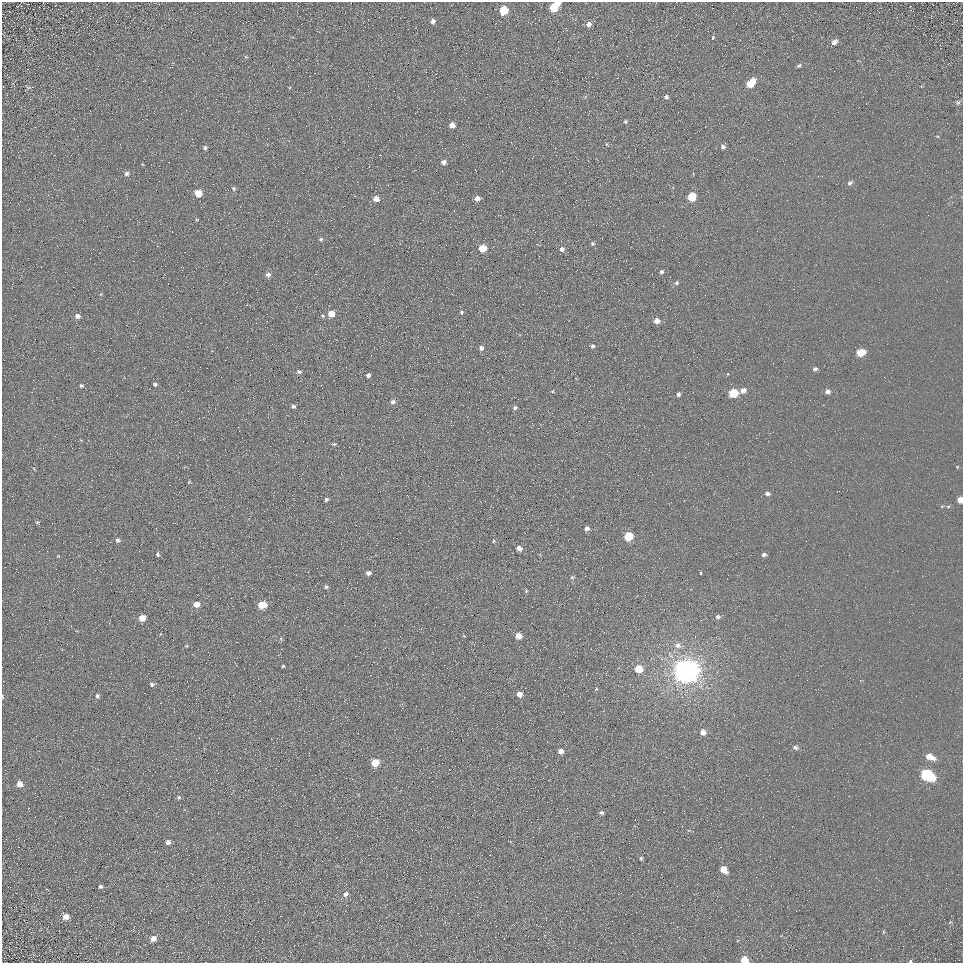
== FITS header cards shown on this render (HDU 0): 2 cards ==
NAXIS1  =                  961
NAXIS2  =                  961

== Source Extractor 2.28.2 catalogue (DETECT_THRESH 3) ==
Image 961 x 961 px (HDU 0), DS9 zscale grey, 1 PNG px = 1 image px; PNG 965 x 965 px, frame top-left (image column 1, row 961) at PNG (2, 2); no overlay
Background 5.4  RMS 7.8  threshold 23.4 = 3 sigma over >= 5 px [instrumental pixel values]
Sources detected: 110; all 110 listed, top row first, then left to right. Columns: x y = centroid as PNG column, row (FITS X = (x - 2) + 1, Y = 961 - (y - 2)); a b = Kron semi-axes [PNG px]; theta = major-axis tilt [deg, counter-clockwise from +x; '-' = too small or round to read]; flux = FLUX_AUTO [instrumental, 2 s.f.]
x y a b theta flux
554 7 9 5 47 17000
504 11 6 5 - 19000
433 21 6 5 - 1800
589 24 6 6 - 2300
713 38 5 3 - 550
834 42 7 5 40 2200
799 66 6 4 51 870
751 83 8 5 50 16000
28 87 7 4 0 790
666 97 5 4 - 1200
958 102 7 6 - 1200
625 121 4 3 - 730
452 125 5 5 - 4700
606 144 5 3 - 470
723 147 7 6 - 1400
205 148 5 4 - 1100
443 162 5 4 - 2600
127 173 6 5 - 1300
850 183 7 5 32 1300
234 188 6 5 - 850
198 193 6 5 - 11000
692 197 6 5 - 17000
477 198 5 5 - 2700
376 199 5 5 - 4100
197 219 5 3 - 440
321 239 5 4 - 900
593 243 5 5 - 840
482 248 5 5 - 11000
562 249 6 6 - 1900
661 272 5 4 - 1100
268 274 6 6 - 1900
676 283 6 5 - 990
461 312 6 5 - 770
331 314 5 5 - 7100
77 316 6 5 - 2000
323 316 6 4 -37 690
657 321 6 5 - 3400
593 346 6 5 - 1100
481 348 6 6 - 1600
861 353 7 5 17 10000
815 369 6 5 - 1200
299 372 6 5 - 1100
728 374 3 3 - 1100
368 375 5 4 - 1300
155 384 4 4 - 1000
81 386 5 5 - 770
743 390 6 5 - 3200
552 391 4 4 - 490
827 392 6 5 - 2000
733 393 6 5 - 21000
678 394 5 4 - 1300
393 402 7 6 - 1800
293 406 5 4 - 1300
515 408 6 5 - 1100
334 444 6 4 1 770
957 467 5 3 - 460
34 469 4 3 - 370
189 482 4 4 - 500
767 493 6 5 - 1500
326 499 5 4 - 1000
960 500 5 4 - 5100
37 522 4 3 - 590
587 528 6 5 - 2100
628 536 6 5 - 18000
118 540 5 5 - 1400
494 541 4 4 - 560
519 548 6 5 - 2900
158 554 6 4 -88 910
764 555 5 4 - 1400
368 573 5 5 - 2200
701 573 3 3 - 3300
572 577 5 5 - 760
326 587 6 5 - 970
526 591 6 4 79 620
196 604 5 5 - 5000
262 605 6 5 - 14000
718 617 6 5 - 1500
142 618 5 5 - 7200
518 636 5 5 - 5300
281 639 5 3 - 640
678 645 10 7 -23 2800
186 646 5 3 - 530
283 666 3 3 - 590
639 669 6 5 - 11000
686 671 8 7 - 830000
152 684 5 5 - 1200
596 689 5 3 - 560
519 694 5 5 - 3600
97 696 6 5 - 1100
2 697 4 2 - 480
703 732 6 5 - 3400
795 747 7 5 -15 1400
561 751 5 4 - 4400
930 757 9 6 -24 7000
375 763 5 5 - 12000
927 775 10 6 -28 58000
20 784 6 6 - 3200
179 797 5 5 - 960
601 813 5 4 - 1100
168 842 5 5 - 2100
641 858 5 4 - 780
724 870 6 5 - 7100
101 886 6 5 - 1000
346 894 6 5 - 2000
66 916 7 7 - 3600
950 922 6 3 20 580
883 932 5 3 - 500
153 939 7 6 - 3600
744 960 5 5 - 9900
910 961 5 4 - 660
At the frame edge (FLAGS 8, measured only in part): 5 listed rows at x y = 554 7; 960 500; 2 697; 744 960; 910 961